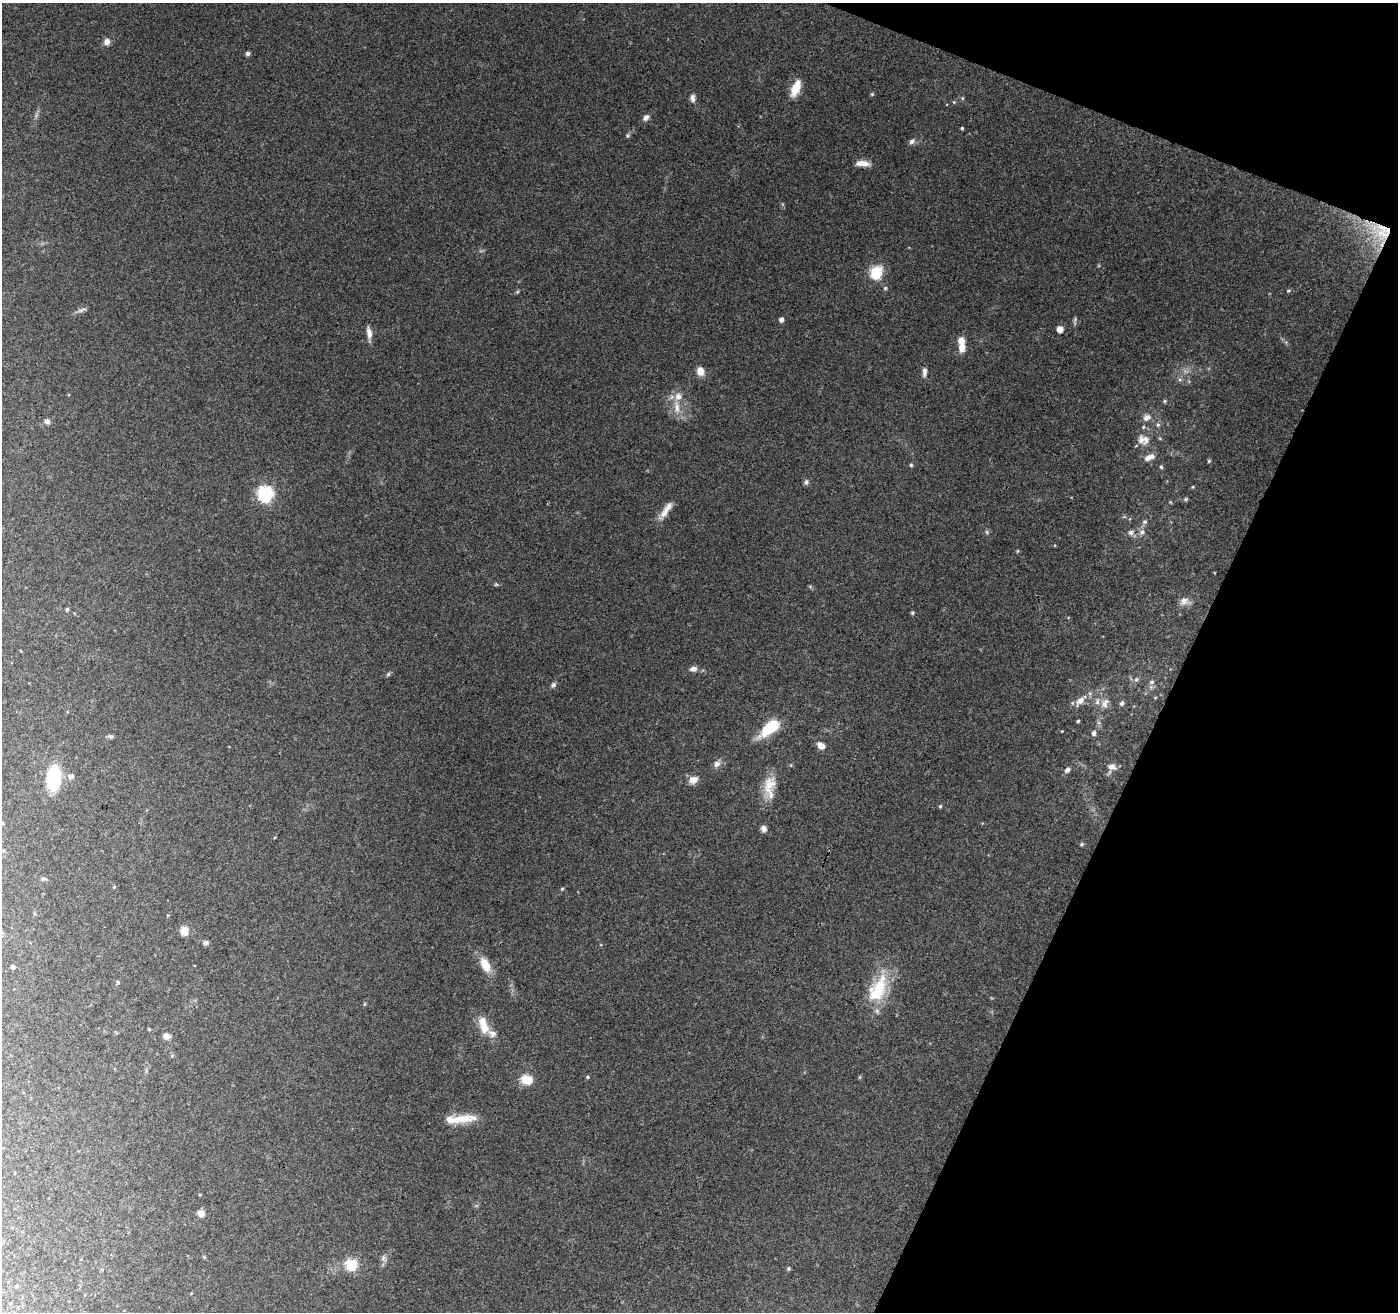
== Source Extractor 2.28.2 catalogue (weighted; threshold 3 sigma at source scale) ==
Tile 8 of 4 x 4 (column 4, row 2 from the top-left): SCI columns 4202-5597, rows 2896-4205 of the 5599 x 5726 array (HDU 1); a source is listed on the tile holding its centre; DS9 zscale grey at full resolution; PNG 1400 x 1314 px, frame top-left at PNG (2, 3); no overlay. Shown black and unused: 19% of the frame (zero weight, under 3 of 4 exposures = <1% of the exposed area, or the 3 px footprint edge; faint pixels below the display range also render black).
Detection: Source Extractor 2.28.2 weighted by HDU 2 'WHT'; one run over the whole footprint, this tile lists its part. Background 0.175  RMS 0.0072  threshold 0.0325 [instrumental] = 3 sigma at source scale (4.5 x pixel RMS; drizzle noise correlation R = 1.50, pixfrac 1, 0.0396/0.0396 arcsec/px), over >= 5 px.
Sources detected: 95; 1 too faint to see at this stretch — not listed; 9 inside a brighter listed object's ellipse — not listed separately; the other 85 listed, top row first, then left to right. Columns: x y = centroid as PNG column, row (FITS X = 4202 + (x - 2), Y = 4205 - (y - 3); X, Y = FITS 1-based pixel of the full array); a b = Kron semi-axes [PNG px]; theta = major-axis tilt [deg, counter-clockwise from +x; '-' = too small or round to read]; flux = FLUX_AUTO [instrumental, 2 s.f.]
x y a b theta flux
107 41 8 7 - 3.6
248 53 5 4 - 2.2
796 88 18 8 67 13
872 94 5 4 - 0.81
693 98 11 6 -85 2.8
646 117 8 6 48 2.9
962 128 3 3 - 0.93
627 136 6 4 72 1.1
911 142 8 6 45 2.1
863 163 18 7 -5 5.6
1383 231 34 25 -31 33
876 272 6 6 - 82
885 288 5 5 - 1.1
1288 291 5 4 - 1
81 310 15 4 19 2.4
781 320 5 5 - 2.7
1060 329 5 5 - 6.3
369 333 16 7 -81 4.5
962 348 8 7 - 6.8
700 371 9 8 - 6.4
924 372 12 6 86 2.7
1180 380 6 4 -19 1.2
1164 401 5 5 - 0.99
677 407 18 7 -85 7.3
1147 417 11 9 31 4.2
47 421 7 6 - 2.6
1158 425 6 5 - 1.4
1141 440 14 10 -77 5.1
1147 458 11 8 5 3.8
1209 461 5 4 - 0.91
911 465 4 4 - 1
1161 467 5 4 - 1.1
806 482 7 5 90 1.7
265 494 7 7 - 150
1186 499 6 4 71 0.95
666 510 28 7 56 7.4
1144 522 7 6 - 1.8
1131 532 7 7 - 2.5
1142 532 7 6 - 2.7
1017 551 5 3 - 0.67
496 584 6 4 0 0.97
1184 601 11 10 - 5
67 609 4 4 - 1.1
912 613 5 4 - 0.9
693 669 9 6 11 3.5
388 674 7 4 46 1.1
1136 679 6 5 - 1.4
1152 682 6 6 - 1.7
553 685 8 5 54 1.8
1080 700 15 7 44 6
1122 703 5 5 - 2
1104 704 9 8 - 3.8
1078 721 3 3 - 0.93
769 728 24 11 38 26
1094 733 6 5 - 2
110 736 8 5 -18 1.5
821 745 10 7 -35 4.9
717 764 10 8 46 3.2
1112 767 12 8 -14 4.3
1067 770 8 5 49 2.2
71 777 6 6 - 2.9
53 778 29 16 84 31
693 780 12 9 28 4.9
769 785 27 15 71 14
940 806 5 4 - 0.9
764 829 7 6 - 3
1082 844 5 5 - 0.99
562 888 5 3 - 0.78
184 931 8 7 - 9.2
206 943 6 6 - 2
485 965 14 8 -64 14
13 967 4 4 - 1.2
118 982 5 4 - 0.9
878 989 39 19 61 35
483 1025 25 10 -73 12
149 1029 4 3 - 0.76
166 1036 9 6 -9 3.2
587 1077 5 4 - 0.83
526 1080 11 8 -17 16
461 1119 39 10 5 16
201 1213 7 7 - 4.9
383 1258 7 6 - 2.1
352 1265 6 6 - 63
788 1269 6 4 72 0.94
17 1286 4 4 - 0.72
Overlapping masked pixels (flux is a lower limit): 1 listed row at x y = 1383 231